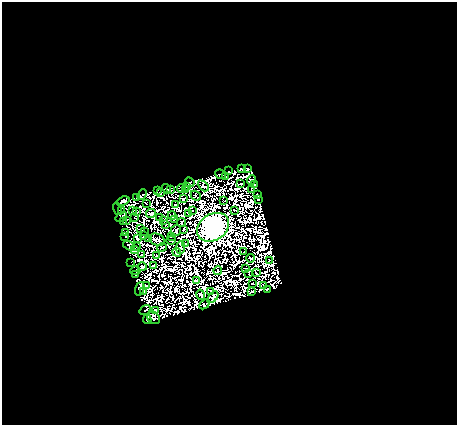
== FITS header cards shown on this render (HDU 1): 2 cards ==
NAXIS1  =                  455
NAXIS2  =                  423

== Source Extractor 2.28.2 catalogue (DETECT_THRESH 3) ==
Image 455 x 423 px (HDU 1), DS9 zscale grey, 1 PNG px = 1 image px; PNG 459 x 427 px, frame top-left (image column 1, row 423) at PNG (2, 2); each listed source drawn as its Kron ellipse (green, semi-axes under 4 px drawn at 4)
Background 1.13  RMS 2.9e-04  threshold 8.70e-04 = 3 sigma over >= 5 px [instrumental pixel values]
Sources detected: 207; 111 with non-positive FLUX_AUTO (blend fragments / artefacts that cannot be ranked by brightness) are neither listed nor drawn; the other 96 listed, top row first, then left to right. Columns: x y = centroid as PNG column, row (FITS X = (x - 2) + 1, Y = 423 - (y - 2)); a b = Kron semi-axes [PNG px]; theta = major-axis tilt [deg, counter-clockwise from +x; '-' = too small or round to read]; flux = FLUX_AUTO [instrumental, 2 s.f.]
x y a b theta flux
241 168 4 3 - 190
247 169 2 2 - 28
228 171 2 2 - 42
220 174 5 4 - 180
226 177 4 2 - 64
251 180 5 3 - 14
190 182 5 3 - 82
240 184 3 2 - 2.8
255 185 3 2 - 36
187 186 3 2 - 0.19
203 186 6 4 -45 40
181 188 4 2 - 16
166 189 5 3 - 120
186 189 2 2 - 14
157 190 3 2 - 0.36
170 190 2 2 - 68
252 190 3 2 - 28
161 192 3 2 - 44
142 194 6 2 47 63
257 195 3 2 - 11
196 196 5 2 - 13
137 197 2 2 - 29
183 198 4 2 - 6.4
259 200 3 2 - 19
123 201 7 4 19 44
224 201 3 2 - 25
146 203 2 2 - 43
175 204 3 2 - 31
117 209 6 2 -75 82
235 210 3 2 - 28
121 211 2 2 - 27
133 211 3 2 - 8.7
136 211 3 2 - 19
192 211 2 2 - 19
151 213 5 2 - 75
188 214 4 2 - 24
172 215 4 2 - 10
121 217 6 3 36 130
134 217 3 2 - 8.5
160 217 4 2 - 9.2
174 219 2 2 - 17
126 220 4 2 - 21
164 221 2 2 - 28
123 222 3 2 - 51
181 223 4 2 - 0.044
166 225 3 2 - 79
213 227 17 13 34 250000
140 228 2 2 - 28
184 229 4 2 - 19
176 230 6 5 - 27
126 232 4 2 - 96
145 232 3 2 - 13
144 236 4 2 - 12
171 236 4 2 - 25
125 237 2 2 - 3.9
148 238 3 2 - 27
138 239 4 3 - 17
157 240 8 5 -23 47
171 240 5 3 - 35
185 243 2 2 - 48
129 245 6 3 -34 160
136 247 2 2 - 48
162 247 5 2 - 15
180 248 6 2 84 100
134 249 3 2 - 2.8
177 252 4 3 - 29
244 252 2 2 - 42
141 255 3 2 - 24
157 256 2 2 - 39
250 258 4 2 - 22
269 260 2 2 - 27
131 263 2 2 - 13
153 266 4 2 - 33
142 267 4 3 - 36
245 269 4 2 - 29
135 271 5 3 - 56
218 271 4 2 - 6.3
256 273 3 2 - 8.7
249 274 2 2 - 49
136 275 3 2 - 47
197 280 3 2 - 15
252 283 3 2 - 16
146 285 2 2 - 35
264 285 3 2 - 39
140 289 7 4 70 150
267 290 4 2 - 38
143 291 2 2 - 18
211 291 3 3 - 46
252 291 3 2 - 5.9
201 295 5 3 - 7.9
213 297 7 3 48 41
204 304 6 4 40 42
145 310 6 2 34 40
155 310 2 2 - 32
154 318 7 5 -42 9.6
147 319 4 3 - 3.2
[111 non-positive-flux detections neither listed nor drawn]